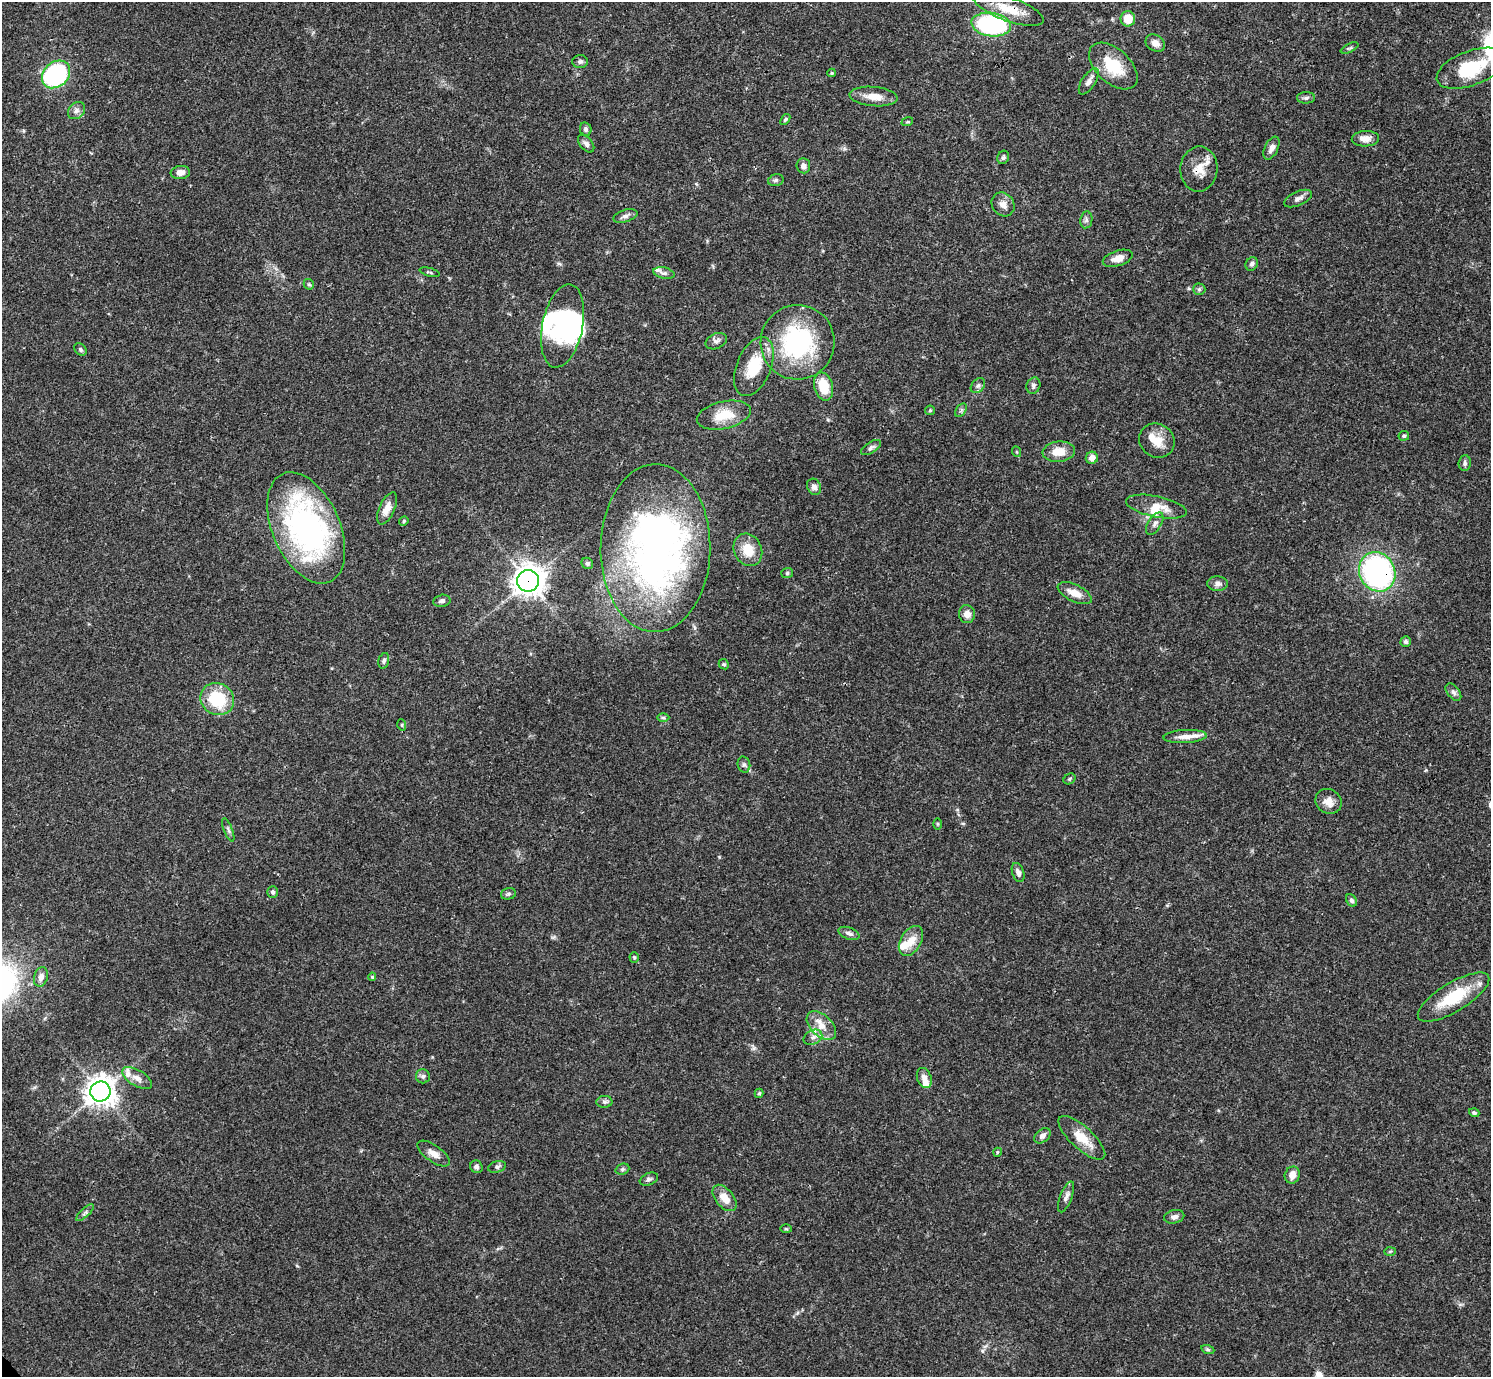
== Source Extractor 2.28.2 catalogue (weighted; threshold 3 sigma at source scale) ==
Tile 10 of 4 x 4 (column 2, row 3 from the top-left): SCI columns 1491-2979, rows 1534-2908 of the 5962 x 5959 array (HDU 1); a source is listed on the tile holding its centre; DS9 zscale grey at full resolution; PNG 1493 x 1379 px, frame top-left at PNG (2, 2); each listed source drawn as its Kron ellipse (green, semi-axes under 4 px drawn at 4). Shown black and unused: <1% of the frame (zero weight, under 3 of 4 exposures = <1% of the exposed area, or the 3 px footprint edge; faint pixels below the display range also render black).
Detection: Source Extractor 2.28.2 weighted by HDU 2 'WHT'; one run over the whole footprint, this tile lists its part. Background 0.0412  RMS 0.0026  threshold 0.0119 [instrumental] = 3 sigma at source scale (4.5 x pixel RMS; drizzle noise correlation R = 1.50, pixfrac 1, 0.05/0.05 arcsec/px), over >= 5 px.
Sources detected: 131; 5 inside a brighter object's white glare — neither listed nor drawn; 9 inside a brighter listed object's ellipse — not listed separately; the other 117 listed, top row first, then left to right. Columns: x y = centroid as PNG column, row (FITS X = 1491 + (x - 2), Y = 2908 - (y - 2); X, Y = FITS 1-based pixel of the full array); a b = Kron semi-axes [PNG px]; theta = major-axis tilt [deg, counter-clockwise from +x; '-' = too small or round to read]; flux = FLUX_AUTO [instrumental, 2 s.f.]
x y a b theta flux
1009 9 37 12 -19 6.7
1128 19 7 7 - 4.4
991 24 20 11 -7 37
1155 43 10 8 -32 1.9
1350 48 9 4 25 0.47
580 62 8 6 2 0.77
1113 66 29 17 -43 9.4
1471 68 36 17 21 15
832 73 4 4 - 0.32
56 74 15 12 43 35
1089 81 15 7 57 1.6
873 97 24 9 -5 3.6
1306 98 9 5 2 0.76
76 111 10 7 45 1
785 119 6 4 51 0.4
907 122 6 3 18 0.29
586 129 7 5 -78 0.7
1365 139 13 7 2 2.3
586 144 10 6 -49 0.95
1271 148 12 6 64 1.7
1003 157 7 5 68 0.59
803 166 7 7 - 1.1
1199 169 22 18 86 4.3
180 172 9 6 7 1.8
776 180 8 6 15 0.59
1298 199 15 7 24 1.3
1003 204 12 11 - 1.9
625 216 12 6 18 1
1086 220 8 6 81 0.7
1118 258 15 7 18 2.3
1252 264 7 6 - 0.75
430 272 10 3 -16 0.37
664 273 11 5 -13 0.77
309 284 5 4 - 0.4
1199 289 6 6 - 0.5
562 326 42 20 78 19
716 341 11 7 24 1.1
797 342 37 37 - 34
80 349 7 5 -49 0.52
754 367 31 17 67 9.4
823 386 14 9 -76 6.3
978 386 8 6 49 0.74
1033 386 8 7 - 0.78
930 410 5 4 - 0.34
961 410 7 5 56 0.59
724 415 27 13 13 6.1
1404 436 5 5 - 0.42
1157 441 18 16 -35 4.3
871 447 11 5 33 0.8
1017 452 5 3 - 0.24
1059 452 16 10 6 4.1
1092 458 6 6 - 1.9
1465 463 8 6 84 0.75
814 487 8 6 -62 1.1
1156 507 31 10 -12 4.8
387 508 17 7 66 2.7
404 521 5 4 - 0.35
1155 524 12 6 58 1.2
306 528 59 33 -66 70
655 548 84 55 90 130
748 550 17 13 -64 5.3
587 563 6 5 - 0.45
1377 572 20 18 -64 59
787 573 6 5 - 0.48
528 581 11 11 - 290
1218 584 10 7 0 1.2
1075 593 18 8 -26 3.2
442 601 9 6 11 0.8
967 614 9 8 - 1.9
1406 642 5 5 - 0.6
384 661 8 5 74 0.69
724 664 5 4 - 0.38
1453 692 10 6 -52 0.86
217 699 17 15 -30 13
663 718 6 4 -1 0.39
402 725 5 3 - 0.27
1185 737 21 6 3 2.3
744 765 8 6 -75 0.66
1070 779 6 5 - 0.41
1329 801 13 12 - 2.4
938 824 6 4 -90 0.31
228 830 12 4 -69 0.65
1018 873 10 6 -70 1.2
273 892 6 5 - 0.54
508 894 7 5 16 0.52
1351 900 7 5 -58 0.64
849 933 11 6 -21 0.97
911 941 16 10 59 3.7
634 957 5 4 - 0.33
41 977 10 6 74 1.6
372 977 4 4 - 0.33
1453 997 41 14 31 12
821 1026 17 10 -43 3.5
813 1037 10 7 27 1.3
423 1076 7 7 - 0.72
137 1078 16 8 -31 2
924 1078 10 7 -70 1.8
100 1092 10 10 - 290
759 1093 5 3 - 0.41
604 1102 8 6 -1 0.67
1474 1113 5 4 - 0.51
1042 1136 9 6 40 1.3
1082 1138 30 11 -42 5.4
998 1152 4 3 - 0.25
434 1154 19 8 -36 2
476 1167 7 6 - 0.77
497 1167 9 5 17 0.67
622 1169 7 5 21 0.47
1292 1175 9 7 68 2.2
649 1179 9 6 23 0.71
1066 1197 16 6 69 1.3
724 1198 15 9 -51 3.5
85 1213 11 4 42 0.71
1174 1217 10 6 14 1
786 1229 6 4 -1 0.33
1390 1251 6 4 2 0.33
1208 1350 7 4 -19 0.44
Overlapping masked pixels (flux is a lower limit): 4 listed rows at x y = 1009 9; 1199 169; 1377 572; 528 581